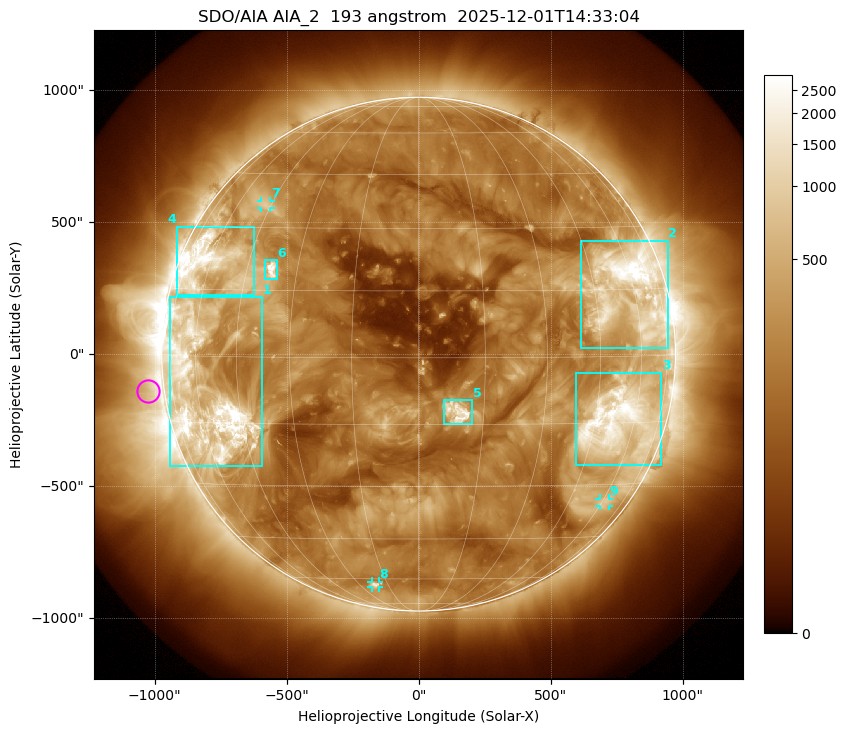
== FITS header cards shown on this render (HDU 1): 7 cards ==
TELESCOP= 'SDO/AIA '           / For AIA: SDO/AIA
INSTRUME= 'AIA_2   '           / For AIA: AIA_ATA1, AIA_ATA2, AIA_ATA3 or AIA_AT
WAVELNTH=                  193 / [angstrom] Wavelength
WAVEUNIT= 'angstrom'           / Wavelength unit: angstrom
DATE-OBS= '2025-12-01T14:33:04.842' / [ISO] Date when observation started; ISO 8
CTYPE1  = 'HPLN-TAN'           / CTYPE1: HPLN
CTYPE2  = 'HPLT-TAN'           / CTYPE2: HPLT

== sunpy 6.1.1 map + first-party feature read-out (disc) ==
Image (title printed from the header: SDO/AIA AIA_2  193 angstrom  2025-12-01T14:33:04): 1024 x 1024 px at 2.4 arcsec/px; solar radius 973 arcsec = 406 px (full disc in frame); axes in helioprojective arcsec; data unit not stated in the header (colour bar unlabelled)
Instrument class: DISC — disc imager (sunpy class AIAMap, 193 A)
Bright regions (active regions / flare kernels): reference = the median radial profile (limb darkening/brightening removed); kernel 9 px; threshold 5 sigma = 520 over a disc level ~189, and >= 1.15x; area >= 12 px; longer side >= 10 px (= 24 arcsec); searched inside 0.97 R_sun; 9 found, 9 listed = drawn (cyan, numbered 1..; 3 of them under ~33 arcsec drawn as corner ticks so the feature stays visible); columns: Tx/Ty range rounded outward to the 5 arcsec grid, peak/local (2 s.f.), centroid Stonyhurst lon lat
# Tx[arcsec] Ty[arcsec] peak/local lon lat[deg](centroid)
1 -945..-590 -425..215 21 -57 -9
2 615..945 20..430 19 +58 +14
3 595..920 -420..-70 14 +53 -15
4 -915..-625 220..485 11 -60 +21
5 95..205 -265..-175 14 +9 -12
6 -585..-535 285..355 15 -37 +20
7 -600..-560 555..580 3.8 -47 +36
8 -180..-150 -885..-860 5.5 -22 -63
9 685..720 -575..-545 3.6 +61 -35
Off-limb structures (1.02-1.3 R_sun): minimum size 162 px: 4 found; the strongest spans PA ~65..140 deg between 1.02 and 1.3 R_sun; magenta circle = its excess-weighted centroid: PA ~100 deg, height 1.06 R_sun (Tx ~-1025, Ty ~-140 arcsec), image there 2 x the reference